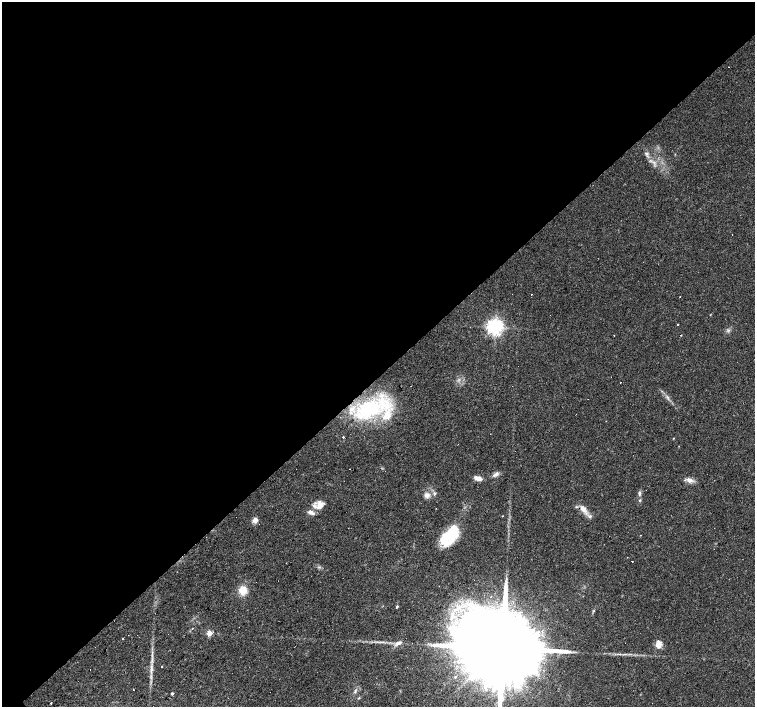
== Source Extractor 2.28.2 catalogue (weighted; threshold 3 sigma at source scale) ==
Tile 2 of 4 x 4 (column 2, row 1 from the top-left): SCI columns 1506-3010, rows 4445-5854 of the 6021 x 6003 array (HDU 1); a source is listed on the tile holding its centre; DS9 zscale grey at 2 x 2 block average (1 PNG px = mean of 2 x 2 image px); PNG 757 x 709 px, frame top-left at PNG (2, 2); no overlay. Shown black and unused: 53% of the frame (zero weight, under 3 of 4 exposures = <1% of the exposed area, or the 3 px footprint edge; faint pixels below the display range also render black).
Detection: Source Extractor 2.28.2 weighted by HDU 2 'WHT'; one run over the whole footprint, this tile lists its part. Background 0.033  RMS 0.0024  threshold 0.011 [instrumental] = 3 sigma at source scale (4.5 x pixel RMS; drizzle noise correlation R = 1.50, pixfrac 1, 0.0396/0.0396 arcsec/px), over >= 5 px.
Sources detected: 58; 1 inside a brighter object's white glare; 11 cosmic-ray / hot-pixel residue — not listed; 7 inside a brighter listed object's ellipse — not listed separately; the other 39 listed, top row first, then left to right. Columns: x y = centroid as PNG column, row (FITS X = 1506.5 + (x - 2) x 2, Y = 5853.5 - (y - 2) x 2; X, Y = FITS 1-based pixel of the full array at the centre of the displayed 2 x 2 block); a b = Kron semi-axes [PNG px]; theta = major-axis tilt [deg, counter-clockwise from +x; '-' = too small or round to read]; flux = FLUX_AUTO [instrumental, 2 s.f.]
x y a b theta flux
728 67 2 2 - 0.23
646 153 5 4 - 1.2
531 294 2 2 - 0.38
495 327 4 4 - 270
680 335 2 2 - 0.31
614 336 2 2 - 0.28
620 382 2 2 - 0.33
668 398 5 2 - 0.93
369 409 34 22 23 48
343 437 2 2 - 1.2
673 438 3 2 - 0.31
496 474 10 4 33 2.1
478 478 9 4 -16 3.6
689 480 10 6 -29 3
639 494 7 3 82 1.2
427 495 8 6 34 2.7
320 505 9 7 61 6.3
583 509 11 8 -46 4.6
311 512 9 4 -22 2.8
502 516 2 2 - 0.38
255 520 6 5 - 3.3
451 533 22 13 60 25
632 561 2 2 - 0.84
286 563 2 2 - 0.29
243 590 10 10 - 6.8
397 606 3 2 - 0.87
593 611 3 2 - 0.49
192 628 2 2 - 0.53
209 633 3 3 - 11
398 643 9 5 31 2.5
658 644 9 7 86 4.5
501 649 31 16 41 20000
162 666 2 2 - 0.63
151 668 13 4 -89 3.2
485 690 2 2 - 1.4
355 691 5 2 - 0.81
172 693 3 2 - 0.93
359 698 4 2 - 0.53
51 703 2 2 - 1.3
Isophote crosses this tile's border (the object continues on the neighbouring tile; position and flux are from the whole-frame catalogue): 1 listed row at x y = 501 649
Diffuse or blended objects may show on this block-average render without a row.